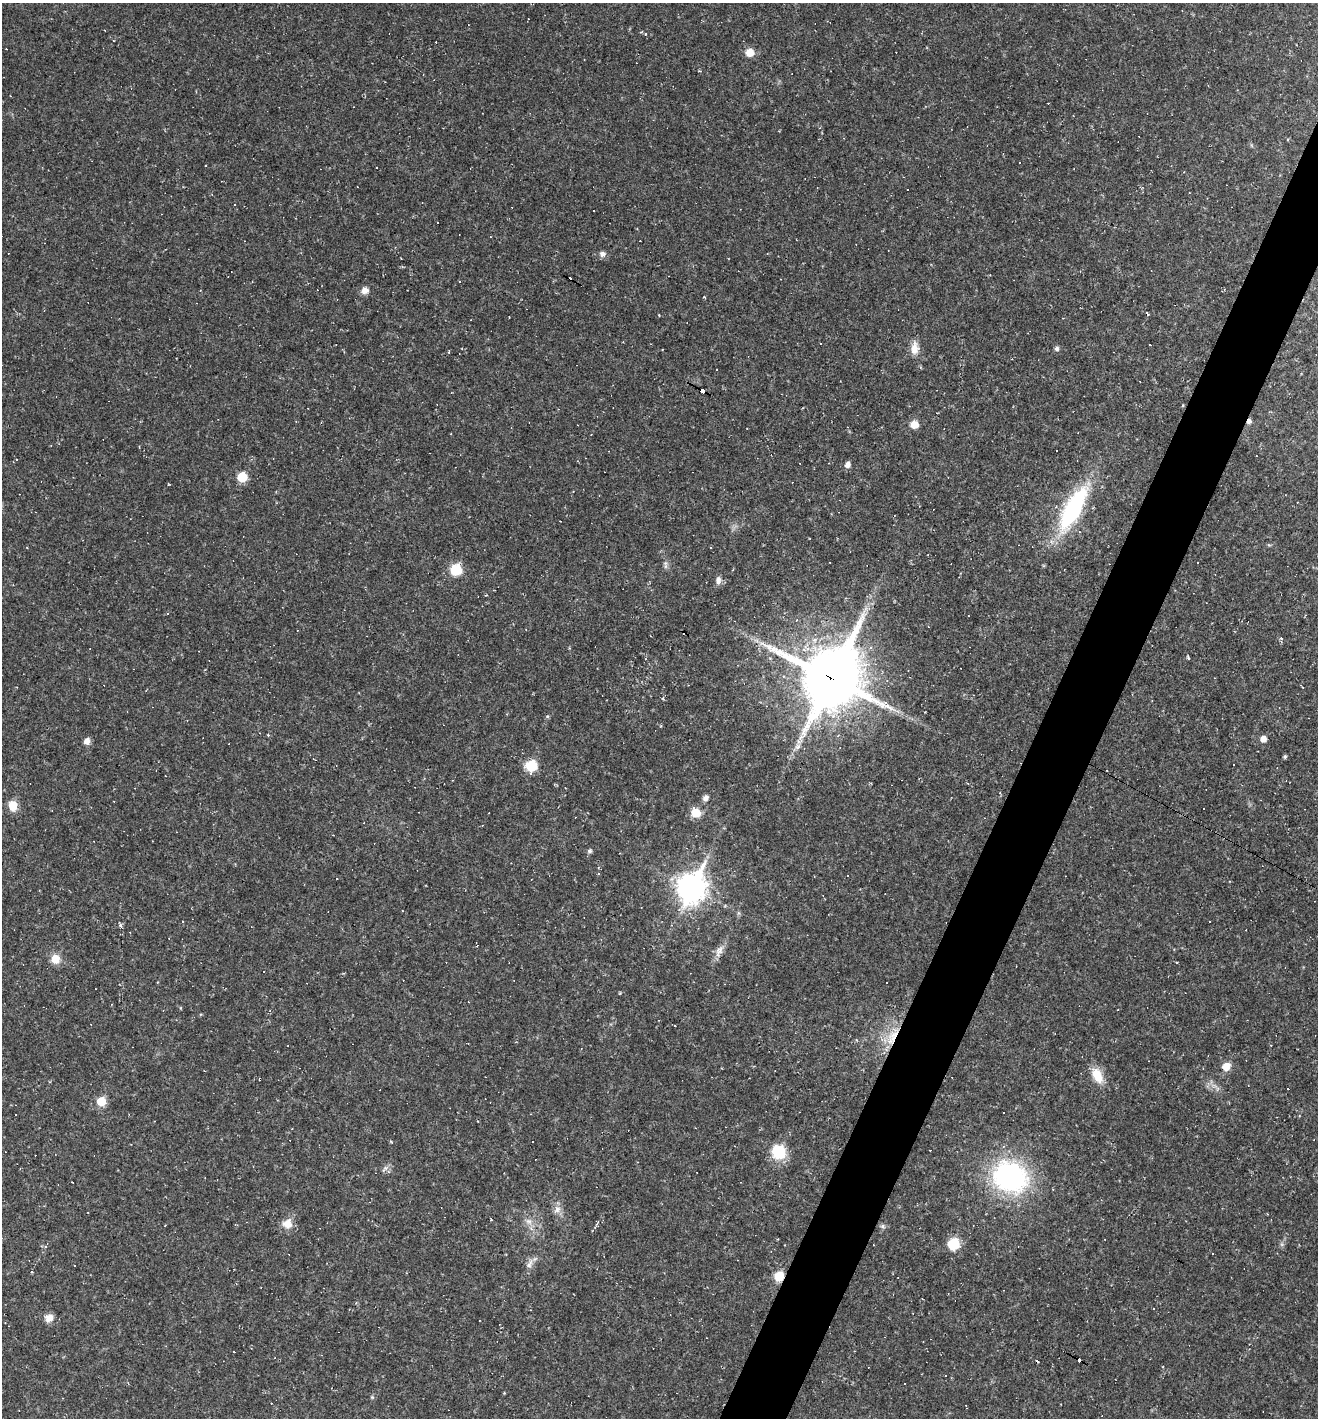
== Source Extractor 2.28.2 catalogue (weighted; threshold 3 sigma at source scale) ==
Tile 10 of 4 x 4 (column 2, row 3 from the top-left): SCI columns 1456-2771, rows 1417-2832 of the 5676 x 5665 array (HDU 1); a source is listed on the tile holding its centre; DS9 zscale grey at full resolution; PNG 1320 x 1420 px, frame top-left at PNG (2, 3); no overlay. Shown black and unused: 4% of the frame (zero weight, under 2 of 3 exposures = <1% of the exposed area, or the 3 px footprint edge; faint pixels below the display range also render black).
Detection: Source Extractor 2.28.2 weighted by HDU 2 'WHT'; one run over the whole footprint, this tile lists its part. Background 0.0384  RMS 0.0067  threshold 0.03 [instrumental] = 3 sigma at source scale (4.5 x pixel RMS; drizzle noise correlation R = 1.50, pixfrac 1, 0.05/0.05 arcsec/px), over >= 5 px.
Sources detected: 126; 54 cosmic-ray / hot-pixel residue — not listed; the other 72 listed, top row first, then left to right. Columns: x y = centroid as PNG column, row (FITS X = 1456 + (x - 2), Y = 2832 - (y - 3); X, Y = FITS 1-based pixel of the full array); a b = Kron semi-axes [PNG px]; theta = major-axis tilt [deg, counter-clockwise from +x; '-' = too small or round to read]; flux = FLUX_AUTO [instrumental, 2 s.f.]
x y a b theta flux
750 52 9 8 - 7.6
1020 163 3 3 - 2.3
205 165 3 2 - 0.88
376 167 3 2 - 0.73
908 189 3 3 - 5.2
235 205 3 3 - 4.3
594 211 2 2 - 0.82
603 254 8 7 - 2.6
767 254 3 2 - 0.6
365 290 9 8 - 3.8
1057 348 6 6 - 1.6
914 349 15 9 87 6.7
703 391 6 3 -26 78
296 421 3 2 - 0.43
1249 421 5 4 - 2.8
914 424 7 7 - 8
847 465 5 5 - 3.8
242 477 7 7 - 18
573 491 3 2 - 0.43
1073 508 45 15 62 90
665 566 8 4 90 1.6
456 570 8 6 -84 38
718 580 11 7 79 3
167 614 3 3 - 0.59
1188 658 5 3 - 0.92
831 678 21 19 61 4400
1302 687 4 2 - 0.47
547 716 5 5 - 0.86
268 735 4 3 - 0.58
1263 739 7 6 - 4.3
87 741 7 7 - 4
798 746 8 7 - 2.6
1285 756 4 4 - 1.2
531 766 11 10 - 17
968 783 3 3 - 0.6
705 798 7 6 - 2.9
13 806 8 7 - 13
693 807 3 3 - 12
695 813 9 8 - 9.9
590 851 5 5 - 1.5
599 874 3 2 - 1.2
337 879 3 2 - 0.38
691 888 12 9 64 800
402 911 2 2 - 0.54
738 913 6 4 72 1
121 925 6 3 -69 1.1
720 949 12 8 31 3.7
55 959 8 8 - 11
886 983 2 2 - 0.72
180 1008 5 3 - 0.58
894 1036 27 14 63 19
1271 1045 3 2 - 0.42
1226 1066 7 7 - 8.6
1097 1075 21 11 -63 11
1287 1089 3 3 - 1.3
101 1101 6 6 - 19
1004 1112 3 3 - 0.97
1003 1147 5 4 - 1.1
779 1152 9 9 - 38
384 1169 13 5 43 2.5
1010 1177 33 27 -26 120
557 1209 11 8 57 3.7
529 1221 9 6 -20 2.9
287 1223 14 13 - 7
882 1226 7 5 -36 1.5
953 1244 9 8 - 23
46 1246 5 4 - 0.93
1213 1254 3 3 - 2.5
529 1264 15 7 57 3.8
779 1276 7 6 - 19
49 1318 10 9 - 5.1
372 1397 5 5 - 0.82
Overlapping masked pixels (flux is a lower limit): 5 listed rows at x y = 703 391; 1249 421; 831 678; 894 1036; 779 1276